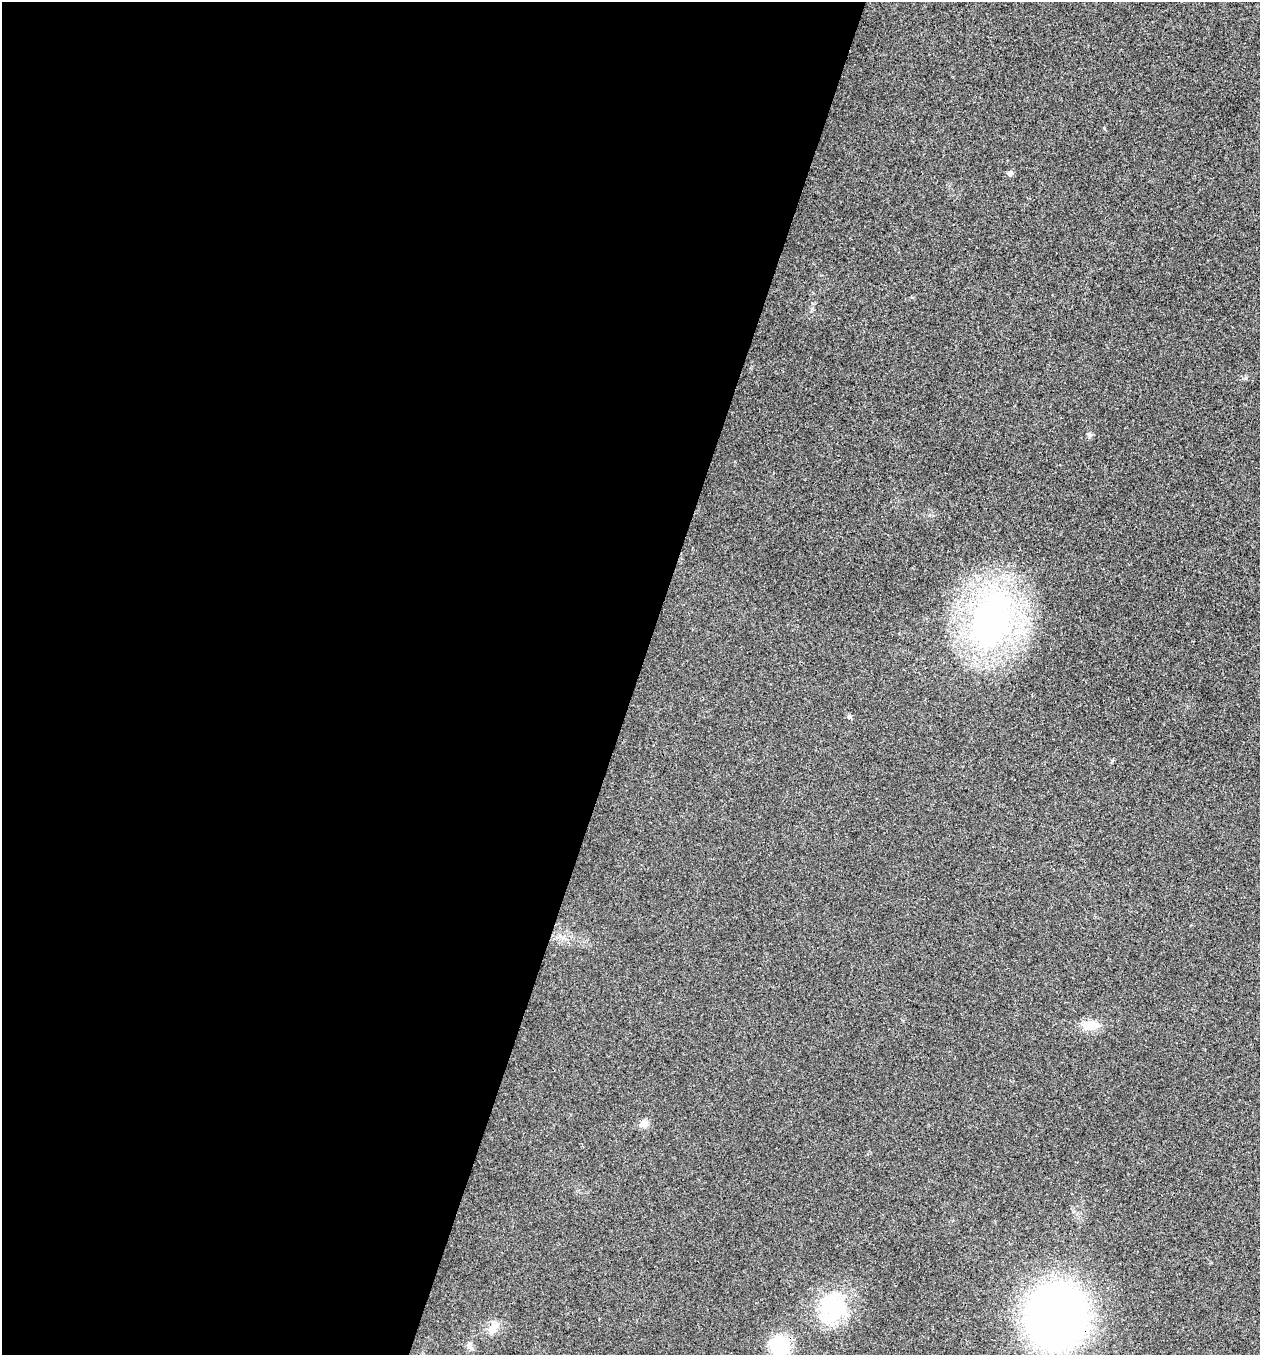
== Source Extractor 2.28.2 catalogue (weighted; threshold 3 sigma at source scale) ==
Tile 5 of 4 x 4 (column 1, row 2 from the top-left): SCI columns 137-1394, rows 2713-4065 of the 5434 x 5422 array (HDU 1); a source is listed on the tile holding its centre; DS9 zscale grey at full resolution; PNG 1262 x 1357 px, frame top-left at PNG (2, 2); no overlay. Shown black and unused: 51% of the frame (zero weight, under 3 of 4 exposures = <1% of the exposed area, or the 3 px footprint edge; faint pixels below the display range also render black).
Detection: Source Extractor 2.28.2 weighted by HDU 2 'WHT'; one run over the whole footprint, this tile lists its part. Background 0.0243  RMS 0.0053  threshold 0.0238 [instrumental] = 3 sigma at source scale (4.5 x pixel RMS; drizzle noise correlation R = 1.50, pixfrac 1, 0.05/0.05 arcsec/px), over >= 5 px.
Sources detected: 11; all 11 listed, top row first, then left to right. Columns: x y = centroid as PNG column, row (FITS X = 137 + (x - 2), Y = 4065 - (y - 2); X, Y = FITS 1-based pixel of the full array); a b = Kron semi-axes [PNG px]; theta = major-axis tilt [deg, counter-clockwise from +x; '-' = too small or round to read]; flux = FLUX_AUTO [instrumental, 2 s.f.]
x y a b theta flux
1010 173 6 6 - 1.7
1089 434 6 5 - 0.99
991 620 50 32 71 200
850 717 6 4 -19 0.81
1090 1025 19 11 -2 8
644 1124 10 9 - 3.5
832 1308 39 33 86 39
1057 1317 46 42 75 400
493 1328 16 10 62 5.1
470 1346 10 7 -58 2.1
779 1346 18 17 - 28
Overlapping masked pixels (flux is a lower limit): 1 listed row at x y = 1057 1317
Isophote crosses this tile's border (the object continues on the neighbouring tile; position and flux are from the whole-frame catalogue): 1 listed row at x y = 779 1346
Unlisted compact peaks at least as high as the median listed source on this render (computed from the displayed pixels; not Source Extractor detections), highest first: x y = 1246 378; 912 297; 812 309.